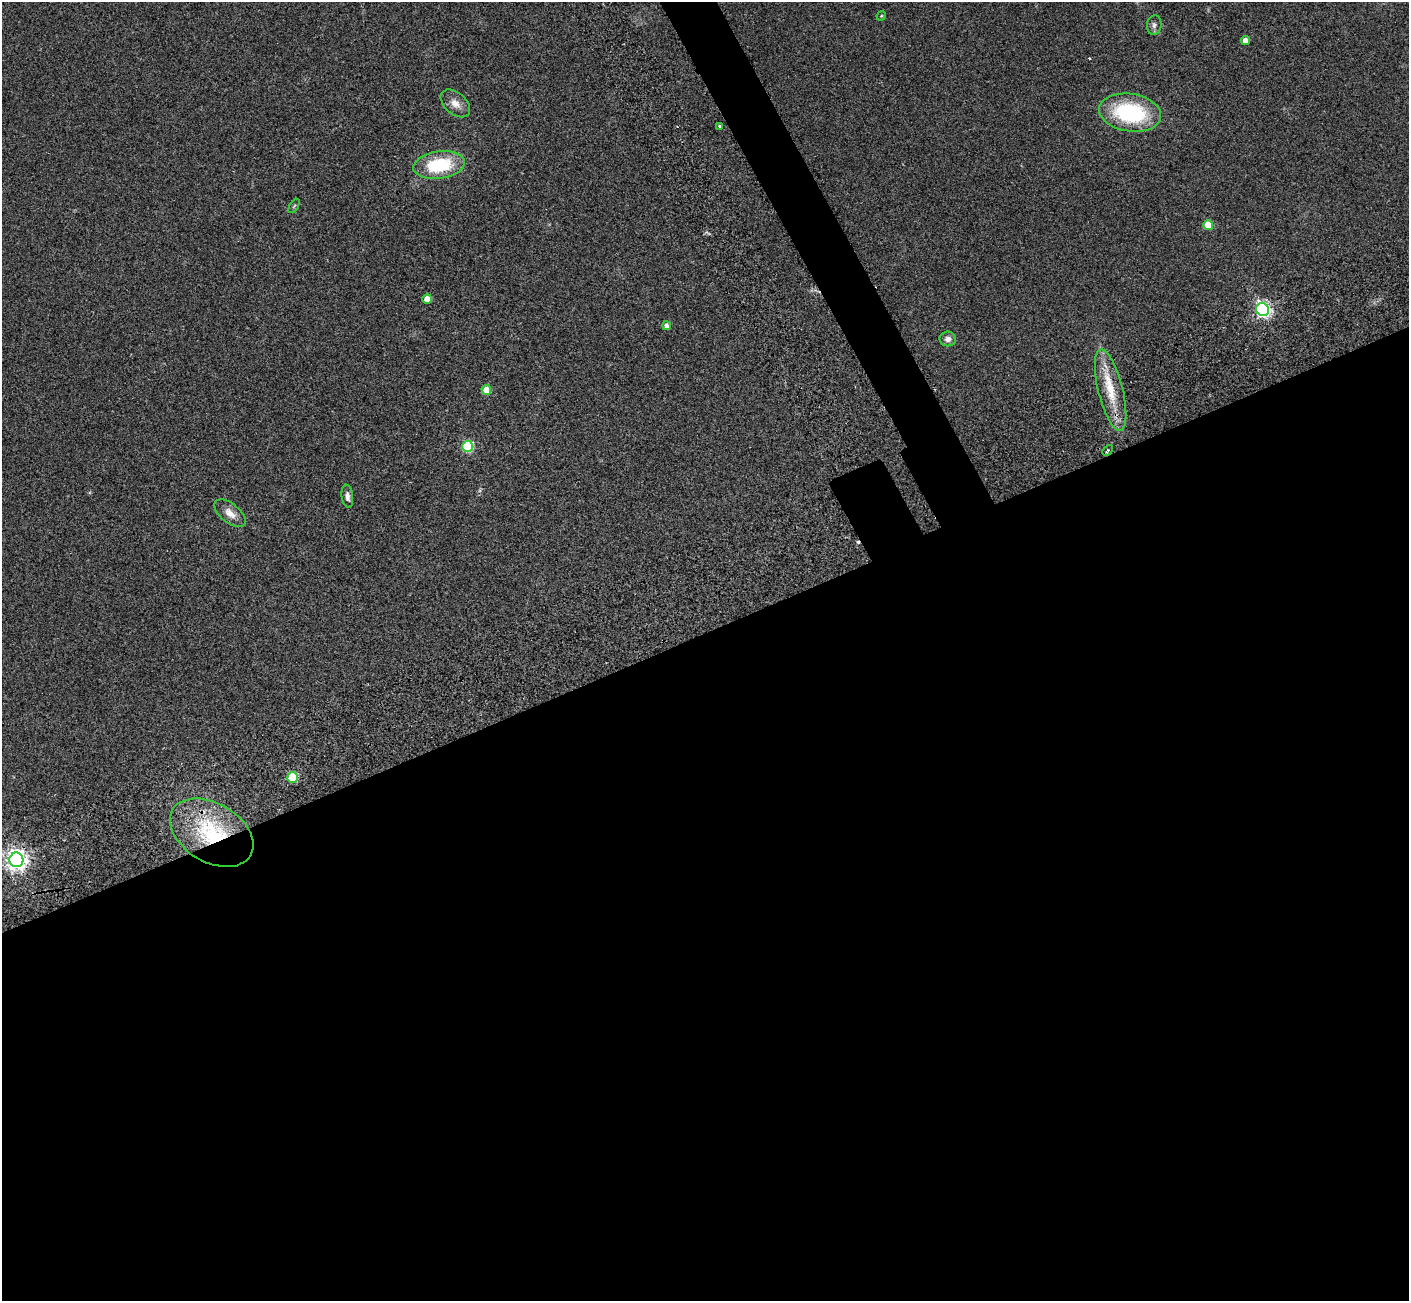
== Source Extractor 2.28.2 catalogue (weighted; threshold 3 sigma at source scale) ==
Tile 15 of 4 x 4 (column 3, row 4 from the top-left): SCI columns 2929-4335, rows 391-1689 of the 5822 x 5851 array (HDU 1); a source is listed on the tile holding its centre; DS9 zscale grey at full resolution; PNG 1411 x 1303 px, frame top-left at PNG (2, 2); each listed source drawn as its Kron ellipse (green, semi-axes under 4 px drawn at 4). Shown black and unused: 53% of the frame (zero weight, under 2 of 3 exposures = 7% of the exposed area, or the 3 px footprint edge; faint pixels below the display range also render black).
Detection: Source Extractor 2.28.2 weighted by HDU 2 'WHT'; one run over the whole footprint, this tile lists its part. Background 0.0562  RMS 0.0082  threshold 0.0368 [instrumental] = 3 sigma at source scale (4.5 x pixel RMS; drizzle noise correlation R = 1.50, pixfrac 1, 0.05/0.05 arcsec/px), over >= 5 px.
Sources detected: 23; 1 cosmic-ray / hot-pixel residue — neither listed nor drawn; the other 22 listed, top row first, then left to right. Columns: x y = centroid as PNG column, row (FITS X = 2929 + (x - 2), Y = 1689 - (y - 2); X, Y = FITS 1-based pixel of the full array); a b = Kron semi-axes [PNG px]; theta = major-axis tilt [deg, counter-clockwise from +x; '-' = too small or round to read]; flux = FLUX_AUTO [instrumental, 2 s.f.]
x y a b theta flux
881 16 5 4 - 0.74
1154 25 10 7 83 3
1245 40 4 4 - 6.1
455 103 17 10 -41 7.2
1130 113 31 19 -9 72
720 126 4 3 - 0.92
439 165 26 13 8 47
294 206 8 3 58 0.99
1208 225 5 5 - 25
427 299 5 4 - 11
1263 309 6 6 - 260
667 326 4 4 - 3.4
948 339 8 7 - 3.9
486 390 5 5 - 12
1111 390 42 12 -76 26
468 446 5 5 - 66
1108 450 6 3 46 1
347 496 12 5 -83 3.2
230 513 18 9 -39 7.3
292 777 5 5 - 53
212 833 45 29 -31 73
16 860 7 7 - 510
Overlapping masked pixels (flux is a lower limit): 2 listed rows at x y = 1263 309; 212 833